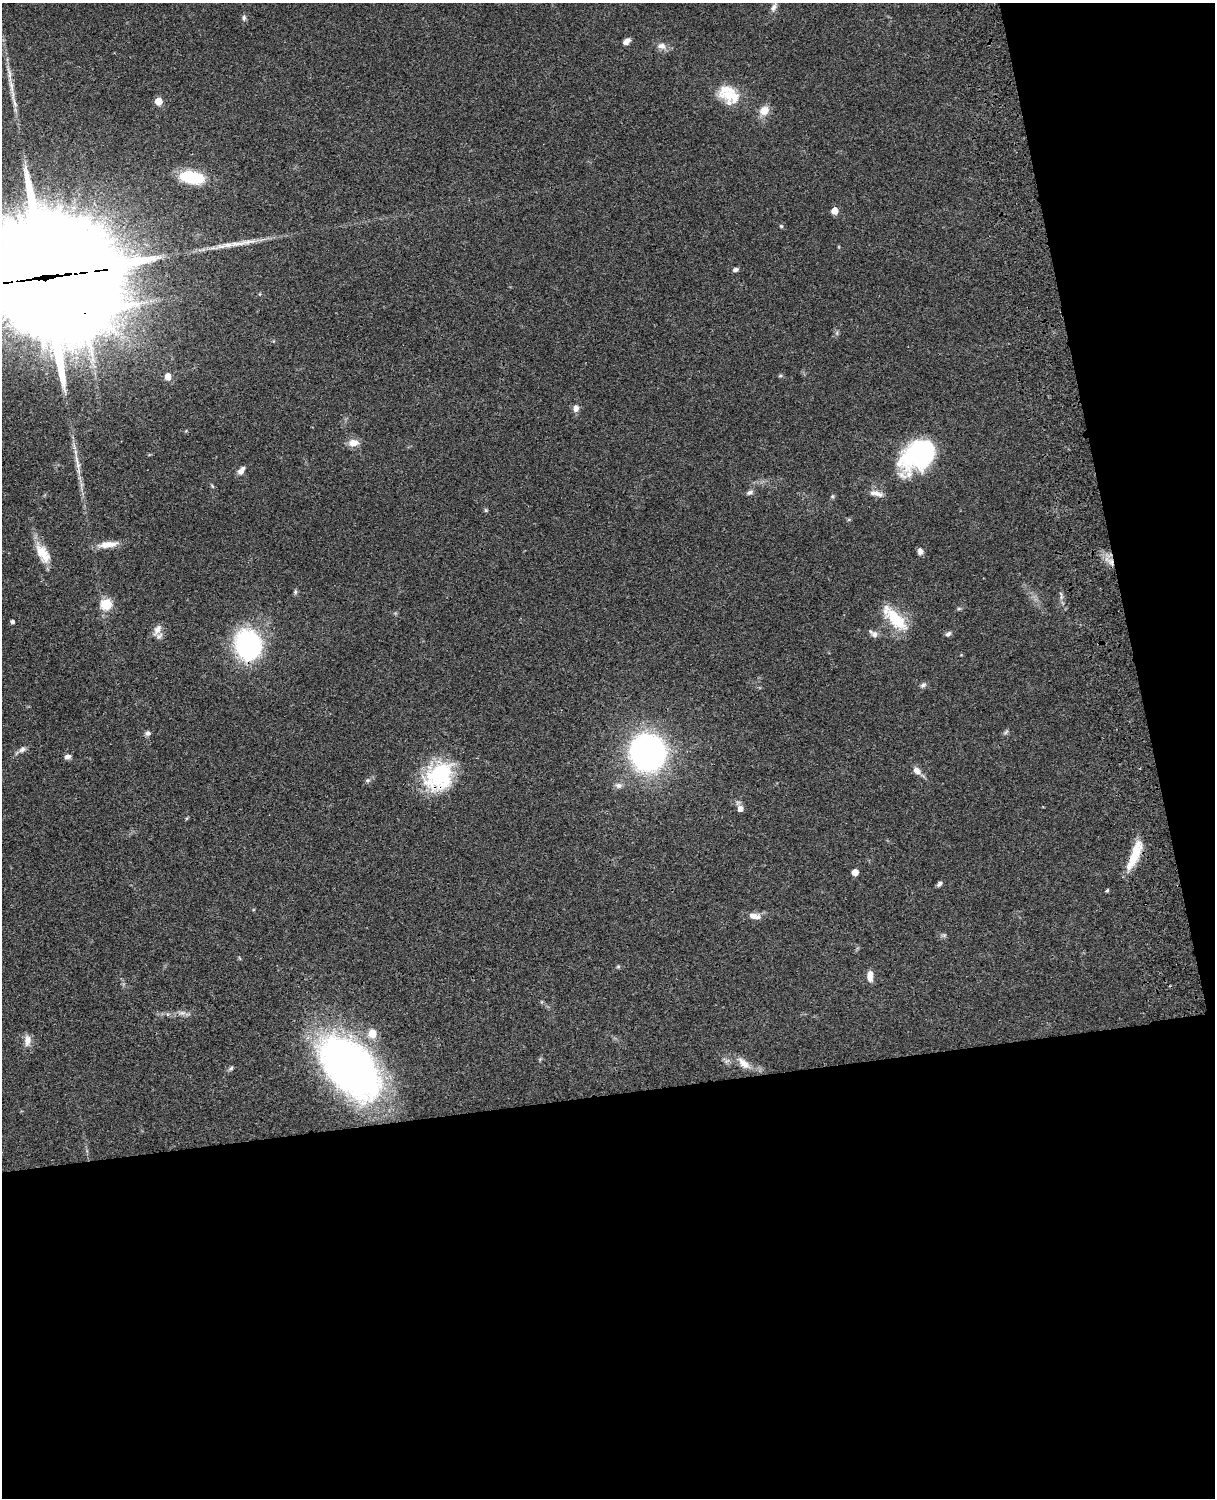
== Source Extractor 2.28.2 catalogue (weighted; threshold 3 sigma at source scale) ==
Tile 12 of 4 x 3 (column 4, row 3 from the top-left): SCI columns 3759-4971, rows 276-1771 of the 5090 x 4927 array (HDU 1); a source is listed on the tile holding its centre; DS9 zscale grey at full resolution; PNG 1217 x 1500 px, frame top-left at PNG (2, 3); no overlay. Shown black and unused: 33% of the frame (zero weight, under 3 of 4 exposures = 6% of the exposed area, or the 3 px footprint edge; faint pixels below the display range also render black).
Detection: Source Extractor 2.28.2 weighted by HDU 2 'WHT'; one run over the whole footprint, this tile lists its part. Background 0.0822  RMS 0.006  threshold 0.0272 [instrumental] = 3 sigma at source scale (4.5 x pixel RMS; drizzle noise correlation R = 1.50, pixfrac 1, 0.05/0.05 arcsec/px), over >= 5 px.
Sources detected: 71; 1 inside a brighter object's white glare — not listed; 6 inside a brighter listed object's ellipse — not listed separately; the other 64 listed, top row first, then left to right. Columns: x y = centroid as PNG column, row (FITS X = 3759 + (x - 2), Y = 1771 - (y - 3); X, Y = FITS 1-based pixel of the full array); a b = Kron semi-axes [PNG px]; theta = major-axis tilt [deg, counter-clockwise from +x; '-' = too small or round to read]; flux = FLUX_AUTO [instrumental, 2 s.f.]
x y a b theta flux
774 7 14 7 65 2.9
244 18 8 6 85 1.5
626 42 8 5 40 3.5
662 46 11 8 -10 3.8
11 86 21 6 -79 5.4
734 96 19 15 -84 10
158 101 5 5 - 14
764 110 11 10 - 6.9
192 177 29 14 -9 25
835 210 5 5 - 8.7
781 226 5 4 - 0.77
227 245 38 6 10 10
735 270 7 5 16 1.5
44 278 55 31 9 27000
84 313 38 20 47 1900
168 376 5 5 - 9.2
780 376 6 4 1 0.83
576 408 9 7 82 3.1
353 443 13 9 7 5.2
918 455 38 26 39 83
78 464 41 6 -80 8.8
241 471 11 6 51 2.9
212 486 6 3 -71 0.68
750 492 9 6 22 1.8
876 493 18 7 -15 4.1
485 510 6 4 -89 0.76
108 544 25 8 7 7.9
920 551 7 6 - 2.7
43 553 27 13 -59 12
1111 562 8 6 -83 2.9
295 592 6 5 - 1.1
106 604 5 5 - 50
959 608 6 4 19 0.86
896 619 32 14 -46 23
12 622 4 4 - 1.7
157 630 17 9 61 4.6
874 634 10 8 -39 2.6
948 634 7 6 - 1.8
248 644 19 16 -80 120
923 685 9 6 43 1.7
1006 732 8 4 45 1.1
148 733 6 6 - 1.7
22 749 10 7 27 2.3
648 753 23 21 -76 320
68 756 8 6 7 2
917 770 10 7 -45 3.7
439 776 38 30 49 49
368 781 6 6 - 1.3
619 785 10 8 0 2.4
740 809 5 5 - 4.3
1135 855 39 10 68 16
855 872 5 5 - 7.7
939 884 7 5 42 1.6
1107 890 5 4 - 0.72
755 916 17 8 -7 4.7
944 935 6 5 - 1.1
618 966 6 4 1 0.79
870 974 10 7 -85 3.1
182 1013 10 6 -7 2.4
372 1033 9 8 - 9
28 1040 15 8 87 4.4
744 1063 22 10 -41 6.7
231 1068 8 5 41 1.2
350 1068 62 36 -49 380
Overlapping masked pixels (flux is a lower limit): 6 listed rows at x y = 44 278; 84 313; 1111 562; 248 644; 439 776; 1135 855
Isophote crosses this tile's border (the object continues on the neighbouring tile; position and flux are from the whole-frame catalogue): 1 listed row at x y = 44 278